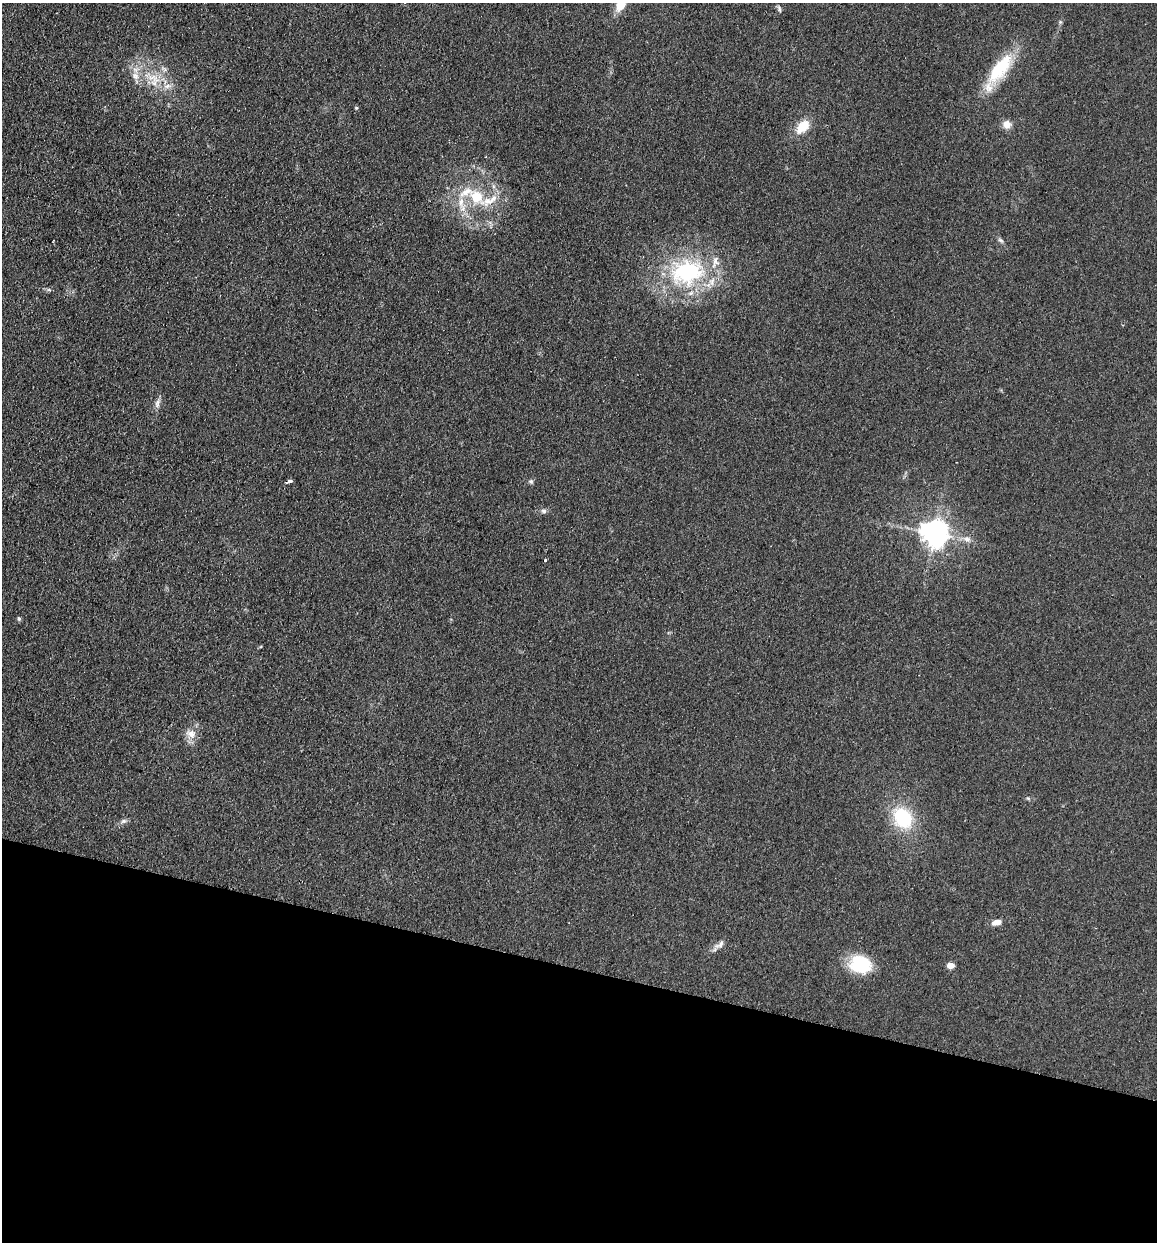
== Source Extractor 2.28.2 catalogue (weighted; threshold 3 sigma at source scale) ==
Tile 15 of 4 x 4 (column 3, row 4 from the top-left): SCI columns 2485-3639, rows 14-1253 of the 5089 x 4985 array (HDU 1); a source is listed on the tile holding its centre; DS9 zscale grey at full resolution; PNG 1159 x 1244 px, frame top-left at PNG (2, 3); no overlay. Shown black and unused: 22% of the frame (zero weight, under 2 of 3 exposures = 3% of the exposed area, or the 3 px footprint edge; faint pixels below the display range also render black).
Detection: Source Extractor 2.28.2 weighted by HDU 2 'WHT'; one run over the whole footprint, this tile lists its part. Background 0.183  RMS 0.012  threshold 0.0541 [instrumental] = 3 sigma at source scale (4.5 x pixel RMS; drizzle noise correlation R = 1.50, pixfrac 1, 0.05/0.05 arcsec/px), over >= 5 px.
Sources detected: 36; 1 cosmic-ray / hot-pixel residue — not listed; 5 inside a brighter listed object's ellipse — not listed separately; the other 30 listed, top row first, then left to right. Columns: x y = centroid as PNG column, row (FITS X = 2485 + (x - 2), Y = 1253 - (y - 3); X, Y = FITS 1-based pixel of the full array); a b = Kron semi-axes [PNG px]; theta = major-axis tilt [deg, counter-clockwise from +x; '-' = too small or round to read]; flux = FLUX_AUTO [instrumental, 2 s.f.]
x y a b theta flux
621 4 18 10 63 20
779 9 9 4 -72 2.4
1060 22 5 5 - 1.6
1000 68 45 16 53 61
135 76 11 9 -45 8.8
156 79 15 8 -52 14
167 86 13 6 10 7.3
356 108 5 4 - 1.3
1007 124 10 9 - 9.7
803 127 16 10 44 24
477 197 19 16 -47 33
461 202 12 7 82 9.9
1000 240 9 5 -27 2.5
687 272 40 29 11 140
49 290 7 4 -18 2
157 403 16 6 77 5.6
531 481 7 5 -49 2.3
544 511 8 6 -2 3.1
935 533 8 8 - 1300
967 539 10 7 -39 6
545 560 3 3 - 3.8
19 619 6 5 - 1.8
191 734 14 11 -19 11
1028 798 6 4 -42 1.5
903 818 24 19 -57 67
124 821 8 6 16 3.4
996 922 11 6 12 8.7
719 945 18 7 31 6.9
860 964 22 17 -20 66
950 965 5 4 - 18
Isophote crosses this tile's border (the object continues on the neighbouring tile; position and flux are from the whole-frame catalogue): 1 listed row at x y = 621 4